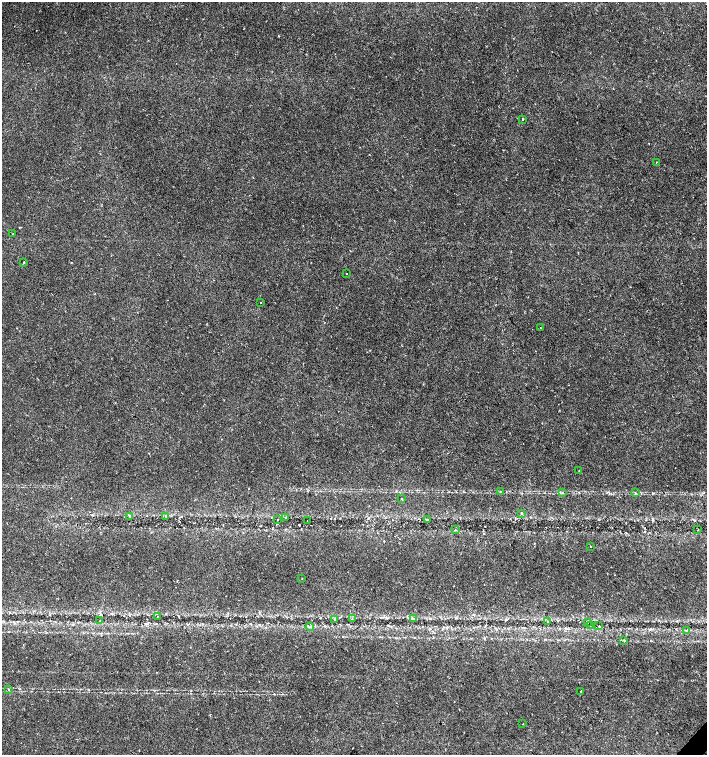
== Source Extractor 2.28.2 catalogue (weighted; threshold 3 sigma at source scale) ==
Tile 6 of 4 x 4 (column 2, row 2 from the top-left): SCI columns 1635-3043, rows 3013-4517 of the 6023 x 6029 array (HDU 1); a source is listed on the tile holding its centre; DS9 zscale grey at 2 x 2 block average (1 PNG px = mean of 2 x 2 image px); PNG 709 x 757 px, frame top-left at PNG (2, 2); each listed source drawn as its Kron ellipse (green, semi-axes under 4 px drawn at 4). Shown black and unused: <1% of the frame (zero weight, under 2 of 3 exposures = <1% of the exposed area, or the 3 px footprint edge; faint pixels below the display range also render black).
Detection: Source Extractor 2.28.2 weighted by HDU 2 'WHT'; one run over the whole footprint, this tile lists its part. Background 0.0219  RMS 0.0034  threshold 0.0151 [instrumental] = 3 sigma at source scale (4.5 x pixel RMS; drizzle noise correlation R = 1.50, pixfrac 1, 0.0396/0.0396 arcsec/px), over >= 5 px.
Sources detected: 39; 1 cosmic-ray / hot-pixel residue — neither listed nor drawn; the other 38 listed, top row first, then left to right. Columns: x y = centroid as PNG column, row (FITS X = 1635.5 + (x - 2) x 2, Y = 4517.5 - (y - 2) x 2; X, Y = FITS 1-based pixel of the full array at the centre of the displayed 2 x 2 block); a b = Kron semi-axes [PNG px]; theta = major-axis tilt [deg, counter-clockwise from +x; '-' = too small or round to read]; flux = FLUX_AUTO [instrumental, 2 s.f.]
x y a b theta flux
522 119 3 2 - 0.7
656 162 2 2 - 1.9
13 234 2 2 - 0.58
24 262 2 2 - 0.87
346 274 2 2 - 0.55
261 303 2 2 - 0.32
540 328 2 2 - 0.29
579 471 2 2 - 0.34
500 492 3 2 - 0.59
562 492 3 2 - 0.57
636 493 3 2 - 0.66
401 498 2 2 - 0.57
522 513 3 2 - 0.73
130 516 3 2 - 0.57
166 516 3 2 - 0.39
286 518 4 2 - 0.54
277 520 2 2 - 0.71
427 520 3 2 - 0.68
307 521 2 2 - 0.5
455 530 3 2 - 0.57
698 530 2 2 - 0.31
590 546 2 2 - 1.5
302 578 2 2 - 0.47
157 616 2 2 - 0.29
335 619 3 2 - 1.2
352 619 3 2 - 0.56
413 619 3 2 - 0.73
100 621 3 2 - 0.7
548 622 2 2 - 0.41
588 623 2 2 - 0.46
590 626 2 2 - 0.54
599 626 2 2 - 0.83
310 627 4 2 - 0.89
686 630 3 3 - 0.79
624 640 3 3 - 0.68
8 689 3 2 - 0.68
581 691 2 2 - 1.1
523 724 2 2 - 0.27
Diffuse or blended objects may show on this block-average render without a row.